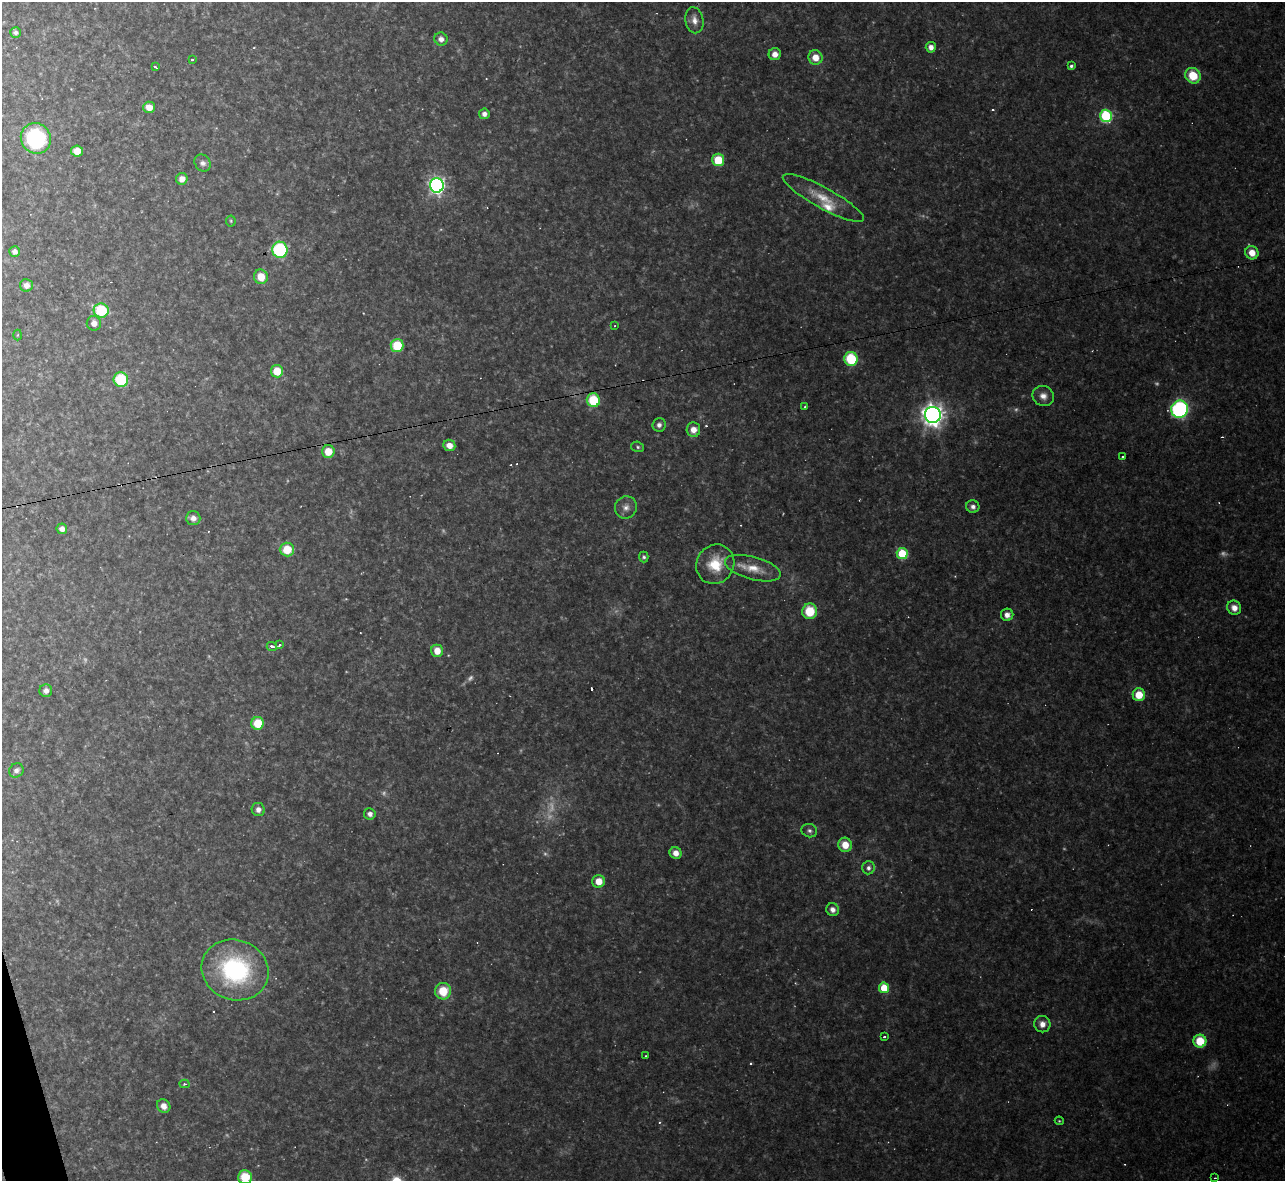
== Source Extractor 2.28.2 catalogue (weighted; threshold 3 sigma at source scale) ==
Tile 7 of 4 x 4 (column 3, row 2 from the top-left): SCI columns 2567-3849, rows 2499-3677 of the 5132 x 5115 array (HDU 1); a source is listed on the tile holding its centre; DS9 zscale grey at full resolution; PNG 1287 x 1183 px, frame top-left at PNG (2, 2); each listed source drawn as its Kron ellipse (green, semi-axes under 4 px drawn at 4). Shown black and unused: <1% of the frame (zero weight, under 2 of 3 exposures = <1% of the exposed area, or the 3 px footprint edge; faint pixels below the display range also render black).
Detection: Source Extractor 2.28.2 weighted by HDU 2 'WHT'; one run over the whole footprint, this tile lists its part. Background 0.175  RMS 0.015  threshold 0.0657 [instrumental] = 3 sigma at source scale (4.5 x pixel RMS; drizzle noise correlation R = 1.50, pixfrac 1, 0.05/0.05 arcsec/px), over >= 5 px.
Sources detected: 105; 10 too faint to see at this stretch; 10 cosmic-ray / hot-pixel residue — neither listed nor drawn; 1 inside a brighter listed object's ellipse — not listed separately; the other 84 listed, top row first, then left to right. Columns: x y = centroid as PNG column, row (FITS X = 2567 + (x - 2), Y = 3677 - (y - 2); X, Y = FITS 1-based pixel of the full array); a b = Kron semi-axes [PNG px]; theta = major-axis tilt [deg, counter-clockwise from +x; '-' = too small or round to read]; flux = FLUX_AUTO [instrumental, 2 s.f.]
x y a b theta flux
694 20 13 9 -80 11
16 33 5 5 - 4.3
441 39 7 6 - 8.3
931 47 5 5 - 8.9
775 54 6 6 - 11
815 57 7 7 - 18
192 60 3 3 - 3.5
1071 66 4 4 - 3.5
155 67 3 3 - 13
1193 76 8 7 - 38
149 107 6 5 - 15
484 114 5 5 - 6.8
1106 116 6 6 - 170
36 138 15 14 - 160
77 151 6 5 - 20
718 160 6 6 - 44
203 163 9 7 -53 6.5
182 179 6 5 - 11
437 185 7 7 - 460
823 198 46 10 -29 36
231 221 5 5 - 2
280 250 8 8 - 130
15 252 5 5 - 6.9
1252 253 7 6 - 17
261 277 7 7 - 25
26 285 6 6 - 9.2
101 310 7 7 - 66
94 323 7 7 - 10
615 326 4 3 - 1.4
18 335 5 3 - 1.5
397 345 6 6 - 54
851 359 7 6 - 81
277 371 6 6 - 31
121 379 7 7 - 68
1043 396 11 10 - 11
593 400 7 6 - 61
805 407 3 3 - 4.2
1180 409 8 8 - 300
933 415 8 8 - 1200
659 425 6 6 - 5.8
693 430 7 6 - 13
449 445 6 5 - 13
638 447 6 5 - 2.9
328 451 6 6 - 26
1123 456 3 2 - 2.5
626 507 11 11 - 10
973 507 6 6 - 6.2
193 518 7 7 - 7.4
62 529 5 5 - 8
287 549 7 7 - 34
902 554 5 5 - 79
644 557 5 4 - 3.1
715 564 20 18 58 43
753 568 29 11 -15 27
1234 608 7 6 - 12
810 611 8 7 - 42
1007 615 6 6 - 9.8
279 645 4 3 - 1.7
272 647 5 3 - 7.3
437 651 6 6 - 18
46 691 6 6 - 7.4
1139 695 6 6 - 31
258 723 6 6 - 40
16 770 7 6 - 5.8
258 810 7 6 - 7.3
370 814 6 5 - 6.6
809 831 8 6 -17 4.5
845 845 7 6 - 22
676 853 6 5 - 12
868 868 6 6 - 5.9
599 881 6 6 - 20
833 909 6 6 - 8.1
235 970 34 30 -21 200
884 988 5 5 - 39
443 991 8 8 - 38
1042 1024 8 8 - 11
884 1037 3 3 - 2.7
1200 1041 6 6 - 43
646 1056 2 2 - 1.7
185 1084 5 4 - 3.1
164 1106 7 6 - 11
1059 1121 4 4 - 1.4
245 1177 7 6 - 41
1215 1178 3 2 - 1.2
Isophote crosses this tile's border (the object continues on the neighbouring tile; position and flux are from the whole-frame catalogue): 1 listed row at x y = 245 1177